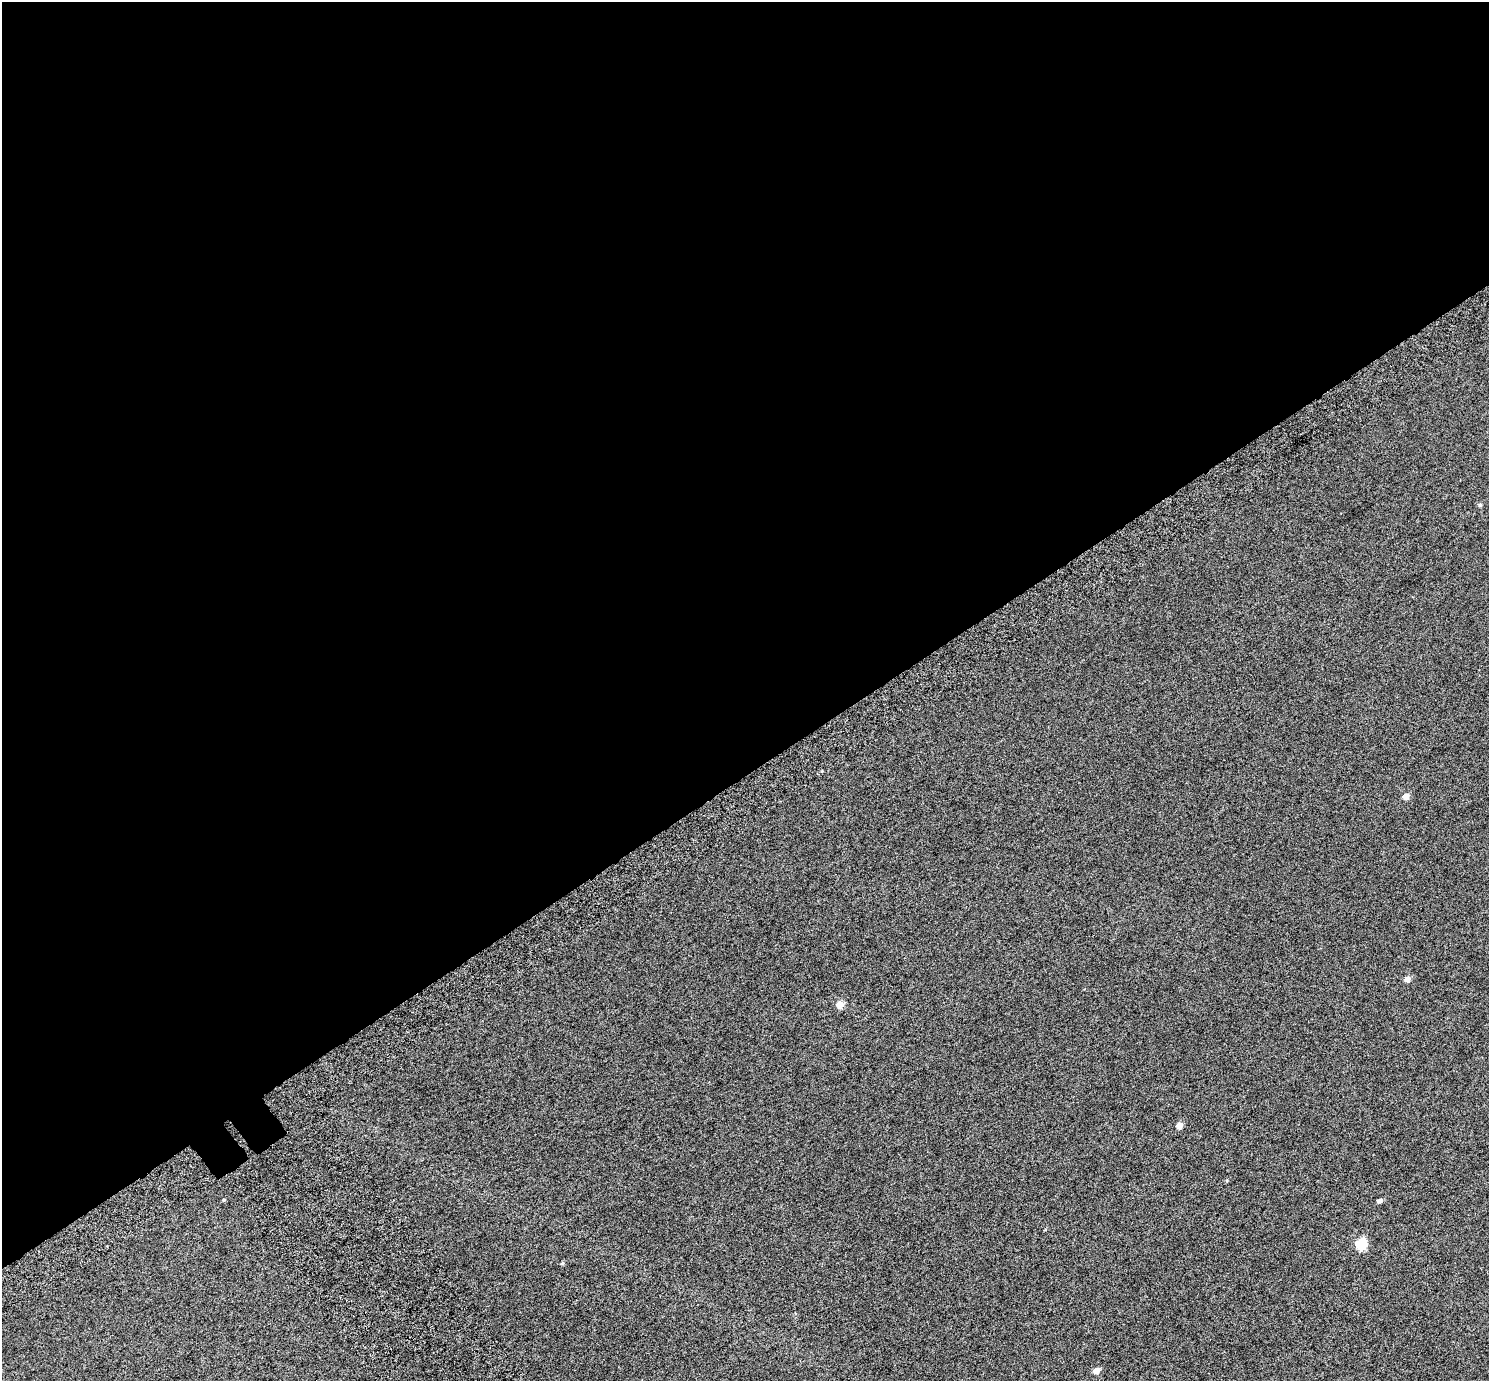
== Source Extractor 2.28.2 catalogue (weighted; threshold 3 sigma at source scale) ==
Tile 2 of 4 x 4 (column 2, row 1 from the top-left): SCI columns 1551-3037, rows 4352-5730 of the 6078 x 6006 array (HDU 1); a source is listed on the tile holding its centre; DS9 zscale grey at full resolution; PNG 1491 x 1383 px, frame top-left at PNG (2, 2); no overlay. Shown black and unused: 56% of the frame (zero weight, under 6 of 12 exposures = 4% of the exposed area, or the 3 px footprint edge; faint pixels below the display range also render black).
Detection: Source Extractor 2.28.2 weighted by HDU 2 'WHT'; one run over the whole footprint, this tile lists its part. Background 8.45e-05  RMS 0.003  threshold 0.0121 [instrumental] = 3 sigma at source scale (4.09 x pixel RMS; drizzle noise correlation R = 1.36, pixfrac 0.8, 0.0396/0.0396 arcsec/px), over >= 5 px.
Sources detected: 10; all 10 listed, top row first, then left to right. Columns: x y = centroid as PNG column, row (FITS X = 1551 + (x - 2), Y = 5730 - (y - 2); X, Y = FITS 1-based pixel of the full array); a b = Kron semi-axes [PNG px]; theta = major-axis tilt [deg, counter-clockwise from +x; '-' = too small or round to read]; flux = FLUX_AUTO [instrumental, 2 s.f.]
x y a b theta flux
1480 505 4 4 - 0.39
1406 796 5 5 - 2.1
1407 979 5 5 - 1.6
840 1005 6 5 - 2.9
1179 1125 5 5 - 2.3
224 1200 5 3 - 0.22
1380 1200 5 4 - 0.82
1361 1244 6 5 - 17
562 1263 6 4 23 0.33
1096 1371 5 5 - 2.1